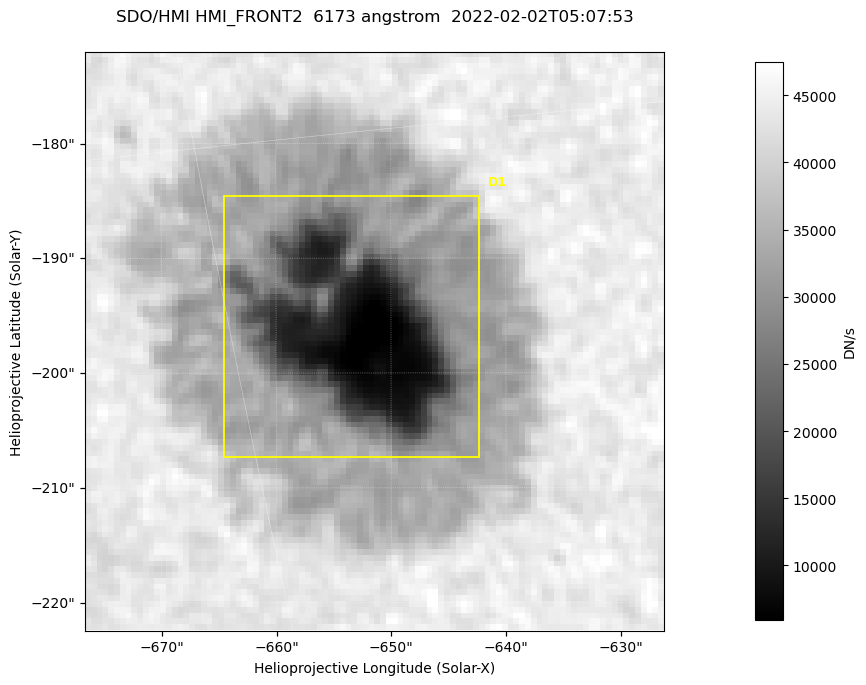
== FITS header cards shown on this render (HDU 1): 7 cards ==
TELESCOP= 'SDO/HMI '           / Telescope
INSTRUME= 'HMI_FRONT2'         / For HMI: HMI_SIDE1, HMI_FRONT2, or HMI_COMBINED
WAVELNTH=                6173. / [angstrom] Wavelength
DATE-OBS= '2022-02-02T05:07:53.400' / [ISO] Observation date {DATE__OBS}
CTYPE1  = 'HPLN-TAN'           / CTYPE1: HPLN
CTYPE2  = 'HPLT-TAN'           / CTYPE2: HPLT
BUNIT   = 'DN/s    '           / Physical Units

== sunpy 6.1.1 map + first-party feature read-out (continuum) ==
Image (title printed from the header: SDO/HMI HMI_FRONT2  6173 angstrom  2022-02-02T05:07:53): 100 x 100 px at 0.504 arcsec/px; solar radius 974 arcsec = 1932 px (partial field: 0.1% of the solar disc is inside the frame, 100% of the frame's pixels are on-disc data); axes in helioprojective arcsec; data unit DN/s (BUNIT, on the colour bar)
Orientation: roll -0.0701 deg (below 1 deg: not rotated)
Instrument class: CONTINUUM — white-light / continuum photospheric image (CONTENT/OBS_TYPE)
Dark features (sunspots / pores): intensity divided by the frame's on-disc median (partial field: no limb-darkening profile); reference = the frame's on-disc median (the 8%-of-disc-diameter window exceeds this field); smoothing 3 px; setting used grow <= 0.7, no closing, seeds <= 0.7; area >= 9 px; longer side >= 3 px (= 1.5 arcsec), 3 px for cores <= 0.7; partial field; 1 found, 1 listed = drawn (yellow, D1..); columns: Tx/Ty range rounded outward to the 2 arcsec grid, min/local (2 s.f., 1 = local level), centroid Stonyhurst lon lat
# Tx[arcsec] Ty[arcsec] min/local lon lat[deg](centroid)
D1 -666..-642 -208..-184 0.11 -44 -16